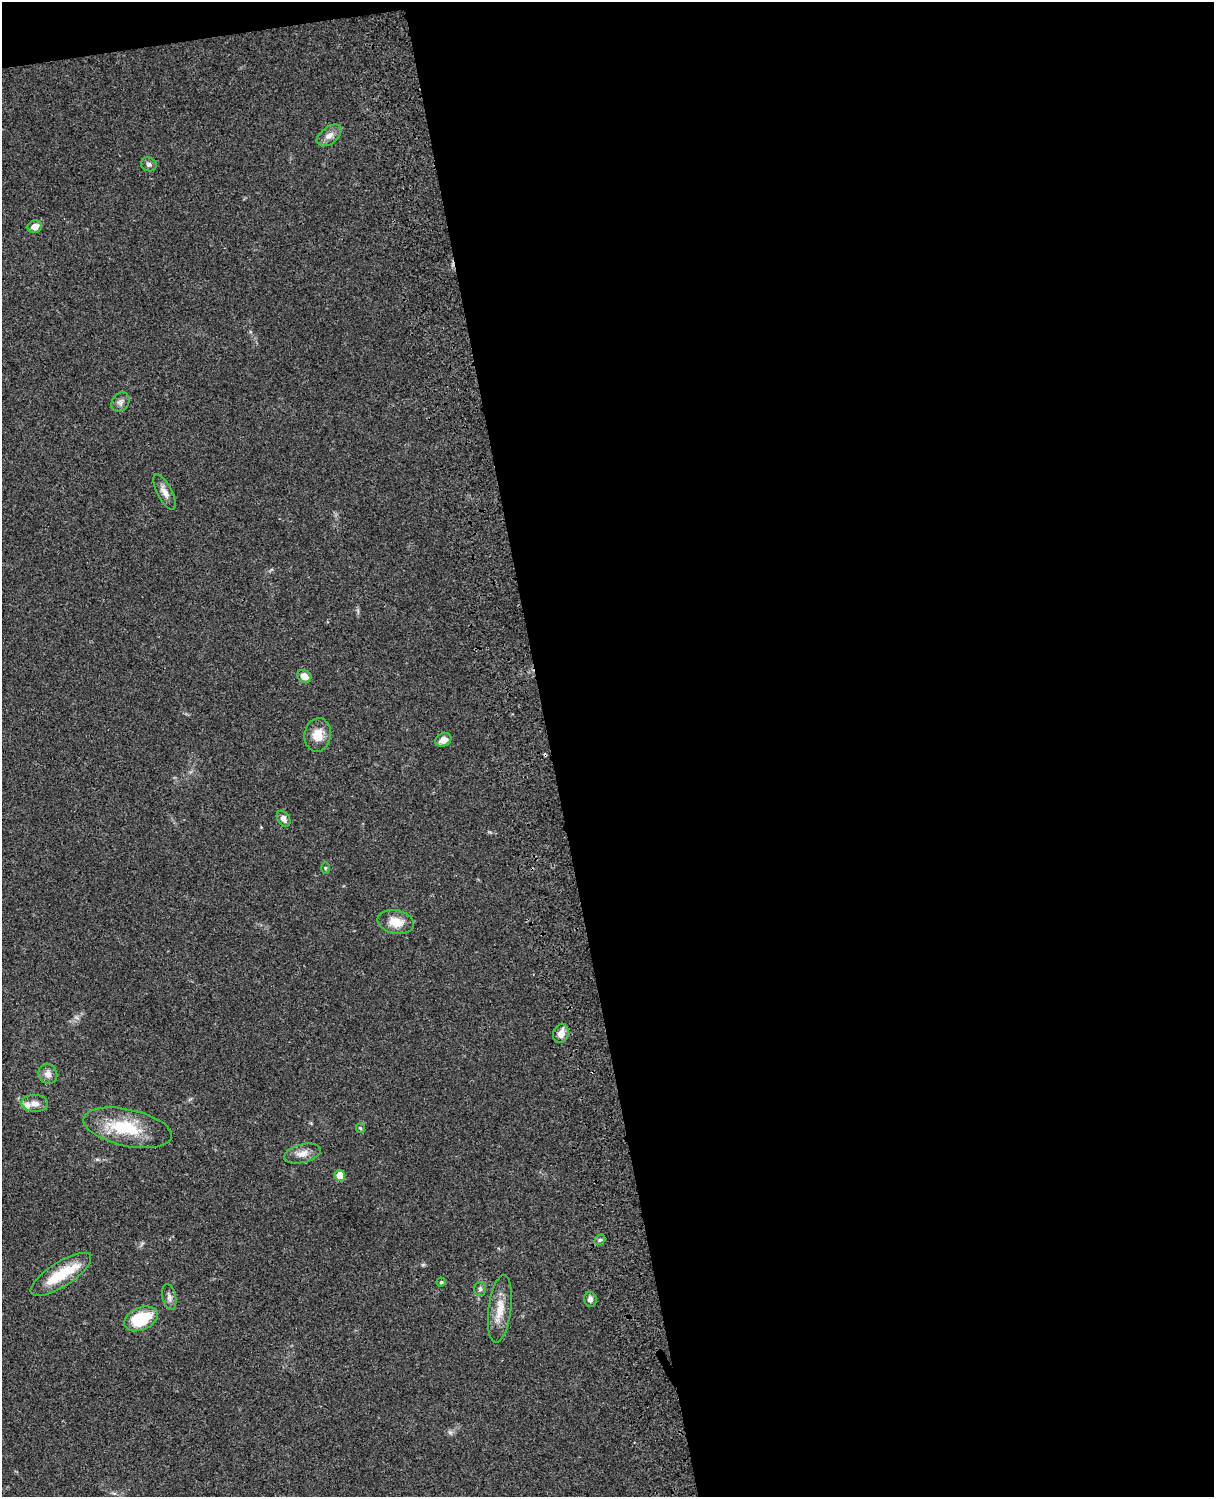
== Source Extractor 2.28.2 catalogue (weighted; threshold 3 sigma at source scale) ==
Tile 4 of 4 x 3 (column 4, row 1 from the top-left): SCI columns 3757-4968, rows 3269-4763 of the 5087 x 4929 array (HDU 1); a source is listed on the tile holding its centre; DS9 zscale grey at full resolution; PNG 1216 x 1499 px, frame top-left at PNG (2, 2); each listed source drawn as its Kron ellipse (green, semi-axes under 4 px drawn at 4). Shown black and unused: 56% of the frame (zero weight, under 3 of 4 exposures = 6% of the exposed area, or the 3 px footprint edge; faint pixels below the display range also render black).
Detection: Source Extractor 2.28.2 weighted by HDU 2 'WHT'; one run over the whole footprint, this tile lists its part. Background 0.0756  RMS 0.0057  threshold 0.0257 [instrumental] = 3 sigma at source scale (4.5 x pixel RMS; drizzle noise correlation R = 1.50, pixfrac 1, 0.05/0.05 arcsec/px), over >= 5 px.
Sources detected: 28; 1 inside a brighter object's white glare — neither listed nor drawn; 1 inside a brighter listed object's ellipse — not listed separately; the other 26 listed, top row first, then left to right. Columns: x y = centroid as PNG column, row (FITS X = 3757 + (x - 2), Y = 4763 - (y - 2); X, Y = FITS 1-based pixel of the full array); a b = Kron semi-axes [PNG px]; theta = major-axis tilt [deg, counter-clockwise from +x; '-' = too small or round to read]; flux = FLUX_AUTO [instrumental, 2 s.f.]
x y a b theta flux
329 135 14 8 38 4.1
149 164 8 6 -25 1.7
35 227 7 6 - 4.7
120 402 10 8 49 2.3
165 492 19 7 -63 4
304 676 7 6 - 5
318 735 17 13 81 7.8
443 740 8 6 28 4.1
284 819 9 6 -58 2.4
325 868 6 4 89 0.64
396 922 18 11 -12 9
561 1033 10 7 73 4.2
48 1074 10 9 - 3.4
35 1103 13 8 -3 3.8
128 1128 45 18 -12 28
360 1128 5 4 - 0.68
302 1154 19 9 14 4.8
340 1175 5 5 - 9.7
600 1240 6 5 - 0.98
61 1274 35 12 33 20
441 1282 4 4 - 0.71
480 1289 7 6 - 1.3
169 1297 13 6 -78 2.4
590 1299 7 6 - 2.2
500 1309 34 11 83 9.9
141 1319 18 11 23 24